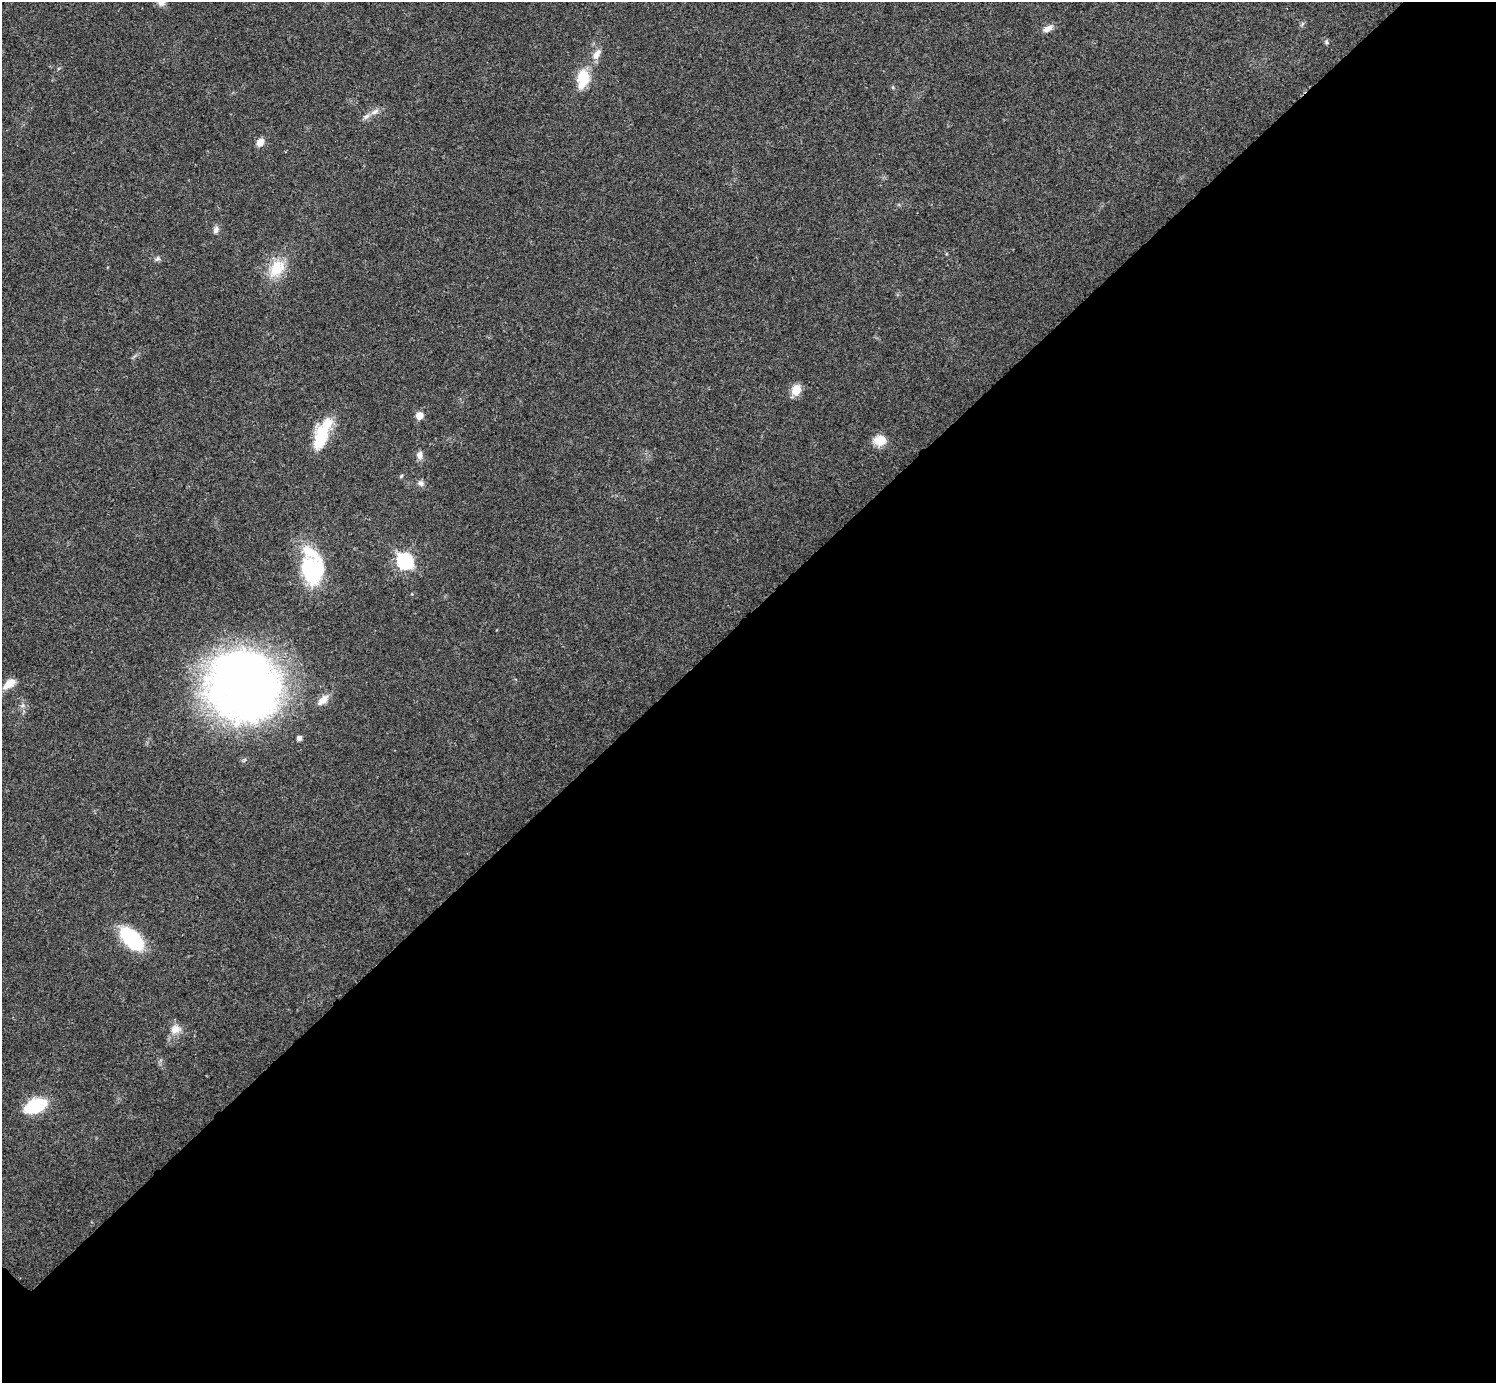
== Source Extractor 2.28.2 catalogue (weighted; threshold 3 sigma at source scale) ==
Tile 12 of 4 x 4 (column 4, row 3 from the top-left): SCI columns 4507-6000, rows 1541-2921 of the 6012 x 6012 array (HDU 1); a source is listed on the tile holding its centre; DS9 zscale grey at full resolution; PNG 1498 x 1385 px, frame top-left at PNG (2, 2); no overlay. Shown black and unused: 55% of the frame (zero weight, under 3 of 4 exposures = <1% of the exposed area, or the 3 px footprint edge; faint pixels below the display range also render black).
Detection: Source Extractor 2.28.2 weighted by HDU 2 'WHT'; one run over the whole footprint, this tile lists its part. Background 0.0198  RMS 0.0038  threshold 0.0169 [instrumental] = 3 sigma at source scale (4.5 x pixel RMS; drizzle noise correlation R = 1.50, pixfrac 1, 0.05/0.05 arcsec/px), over >= 5 px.
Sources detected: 31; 1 inside a brighter object's white glare — not listed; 3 inside a brighter listed object's ellipse — not listed separately; the other 27 listed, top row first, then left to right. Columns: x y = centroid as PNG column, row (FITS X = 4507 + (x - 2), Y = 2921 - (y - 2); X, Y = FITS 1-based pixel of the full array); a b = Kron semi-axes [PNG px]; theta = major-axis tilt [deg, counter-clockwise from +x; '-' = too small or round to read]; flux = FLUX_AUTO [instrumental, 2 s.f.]
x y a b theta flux
161 3 10 8 -18 1.7
1047 29 14 7 25 2.2
1326 42 7 5 -69 0.67
597 54 16 9 59 3.1
583 78 22 13 82 10
375 111 12 6 37 1.9
260 142 10 7 56 2.7
216 230 10 7 70 1.5
157 259 8 6 52 0.91
277 268 28 19 58 10
796 390 12 9 59 5
420 416 6 6 - 4
323 431 40 14 63 14
880 440 15 12 8 5.3
419 455 11 7 -88 2
401 476 5 4 - 0.43
421 483 8 7 - 1.3
405 561 8 7 - 63
310 570 41 22 -66 26
9 683 17 8 36 4.1
243 686 74 66 -43 240
323 700 18 9 42 3.4
22 706 7 4 19 0.74
299 738 5 5 - 1.6
132 939 27 14 -45 27
175 1029 15 13 18 3.7
35 1106 18 10 21 26
Isophote crosses this tile's border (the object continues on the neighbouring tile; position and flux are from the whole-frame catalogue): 1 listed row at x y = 161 3